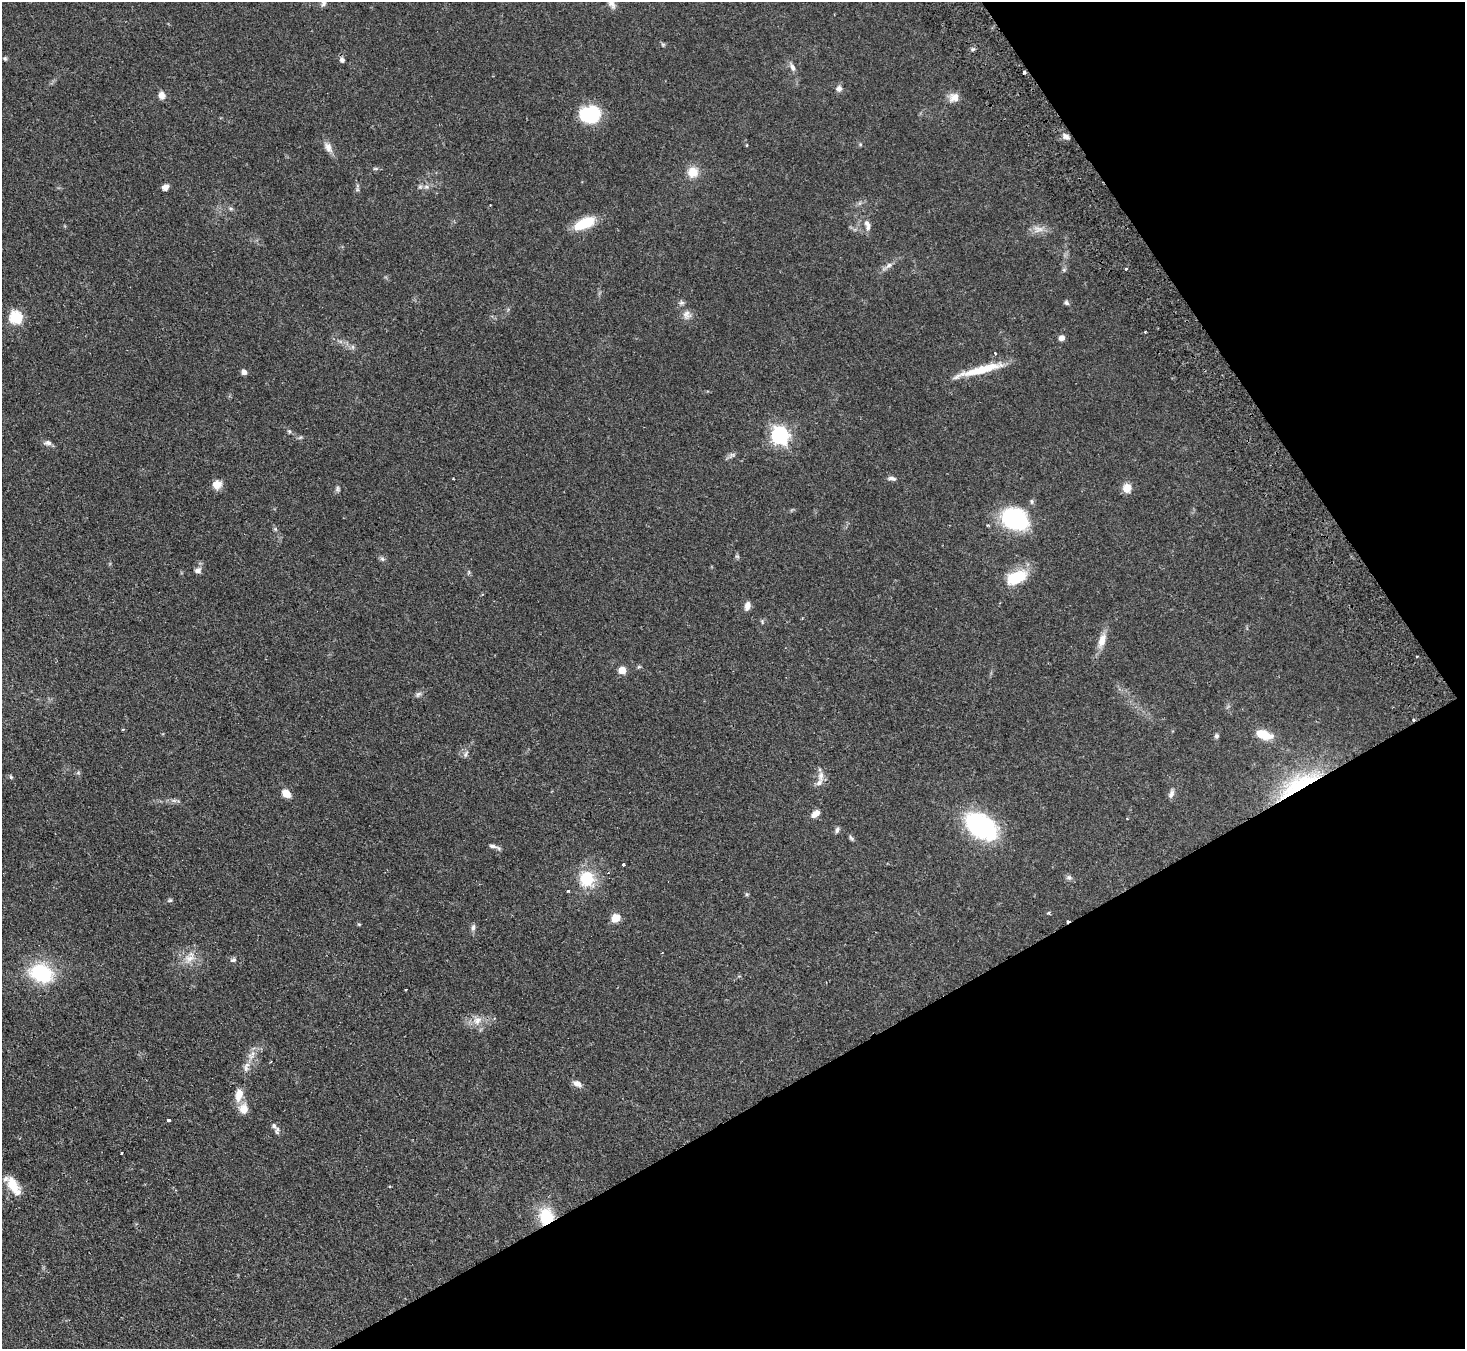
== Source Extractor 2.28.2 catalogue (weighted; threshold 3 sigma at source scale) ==
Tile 12 of 4 x 4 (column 4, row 3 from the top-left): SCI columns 4439-5901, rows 1678-3024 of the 5952 x 5912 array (HDU 1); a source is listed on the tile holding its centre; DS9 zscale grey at full resolution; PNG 1467 x 1351 px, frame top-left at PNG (2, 2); no overlay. Shown black and unused: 27% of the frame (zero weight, under 2 of 3 exposures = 3% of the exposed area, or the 3 px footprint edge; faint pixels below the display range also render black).
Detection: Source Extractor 2.28.2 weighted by HDU 2 'WHT'; one run over the whole footprint, this tile lists its part. Background 0.0677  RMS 0.0052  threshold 0.0234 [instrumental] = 3 sigma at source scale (4.5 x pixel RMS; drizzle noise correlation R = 1.50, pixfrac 1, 0.05/0.05 arcsec/px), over >= 5 px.
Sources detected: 103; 3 cosmic-ray / hot-pixel residue — not listed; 3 inside a brighter listed object's ellipse — not listed separately; the other 97 listed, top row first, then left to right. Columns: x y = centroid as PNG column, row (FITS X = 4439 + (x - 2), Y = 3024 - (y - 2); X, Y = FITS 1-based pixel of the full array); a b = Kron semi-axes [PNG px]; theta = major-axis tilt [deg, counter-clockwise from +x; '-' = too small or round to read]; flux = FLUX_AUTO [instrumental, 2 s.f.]
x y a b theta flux
323 3 10 8 87 2.1
973 49 6 4 42 0.86
5 58 6 5 - 0.75
342 60 7 7 - 1.3
792 67 12 6 -62 2.1
1024 72 3 3 - 1.3
839 89 8 8 - 2
162 95 9 8 - 2.8
954 97 13 12 - 4.1
590 114 21 17 6 26
1066 137 10 6 -31 2.2
747 145 4 3 - 0.4
328 147 16 8 -66 3.4
376 169 8 4 0 0.82
693 172 11 10 - 7.8
165 187 8 6 36 2.3
426 187 8 6 -20 1.6
357 190 6 5 - 0.88
231 208 8 4 -9 0.89
584 223 26 11 25 14
867 223 9 7 -61 2
1038 229 15 10 -4 4
888 266 21 6 33 2.9
1126 269 3 3 - 0.52
1064 270 6 4 -72 0.72
681 303 7 6 - 1.2
1066 303 7 5 -45 1
686 315 14 10 -86 3.3
16 317 6 6 - 53
1145 332 2 2 - 0.42
1061 338 6 5 - 2.3
353 347 7 4 -89 0.95
995 353 3 3 - 0.73
980 370 57 8 15 16
244 372 7 6 - 1.9
289 431 6 5 - 0.7
780 435 7 7 - 190
48 443 11 7 -5 1.9
732 455 11 5 16 1.5
892 478 10 5 -8 1.6
217 484 10 10 - 4.7
1127 488 9 8 - 5.8
337 489 7 6 - 1.1
1015 519 30 21 -24 46
275 529 6 5 - 0.78
737 556 6 4 -18 0.68
382 559 7 6 - 1.1
198 570 9 7 19 1.9
469 572 6 4 72 0.63
1017 578 26 14 22 16
747 606 10 6 74 2.7
762 621 7 4 -80 0.69
1102 641 21 9 71 5.5
622 670 5 5 - 9.8
418 694 10 5 37 1.4
123 729 4 2 - 0.41
1264 735 21 10 -17 9
1216 736 6 5 - 1.2
466 754 10 6 67 1.4
78 773 6 4 19 0.68
821 776 15 8 86 3.4
11 777 6 4 -72 0.7
1298 784 65 19 30 38
286 793 8 7 - 5.9
1171 793 13 6 70 2.1
174 800 7 5 -1 1.2
815 814 12 7 37 3.4
981 826 29 18 -36 79
837 830 7 5 72 1.3
851 838 9 4 -51 0.92
493 846 13 5 -14 1.8
623 864 3 3 - 3.9
1069 877 9 6 -36 1.3
587 879 21 20 - 16
568 891 3 3 - 1.6
747 894 6 5 - 0.72
170 900 7 5 24 0.81
1049 913 4 4 - 0.79
616 918 8 7 - 6.4
359 924 6 4 -28 0.54
473 927 10 6 79 1.5
189 958 16 11 10 5.9
233 960 8 5 22 1.2
41 973 24 18 -19 34
405 990 2 2 - 0.48
477 1020 14 12 39 5.1
251 1056 10 9 - 3
270 1062 3 2 - 0.49
246 1068 10 7 -76 2
577 1084 11 7 -27 3
239 1095 16 9 80 6
243 1109 13 12 - 5.1
169 1120 3 3 - 5.1
277 1130 11 5 88 1.4
121 1153 3 3 - 0.98
13 1186 27 12 -59 9.3
546 1217 15 12 -81 20
Overlapping masked pixels (flux is a lower limit): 3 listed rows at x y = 1024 72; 1298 784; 546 1217
Isophote crosses this tile's border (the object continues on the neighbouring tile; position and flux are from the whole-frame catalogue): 1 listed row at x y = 323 3